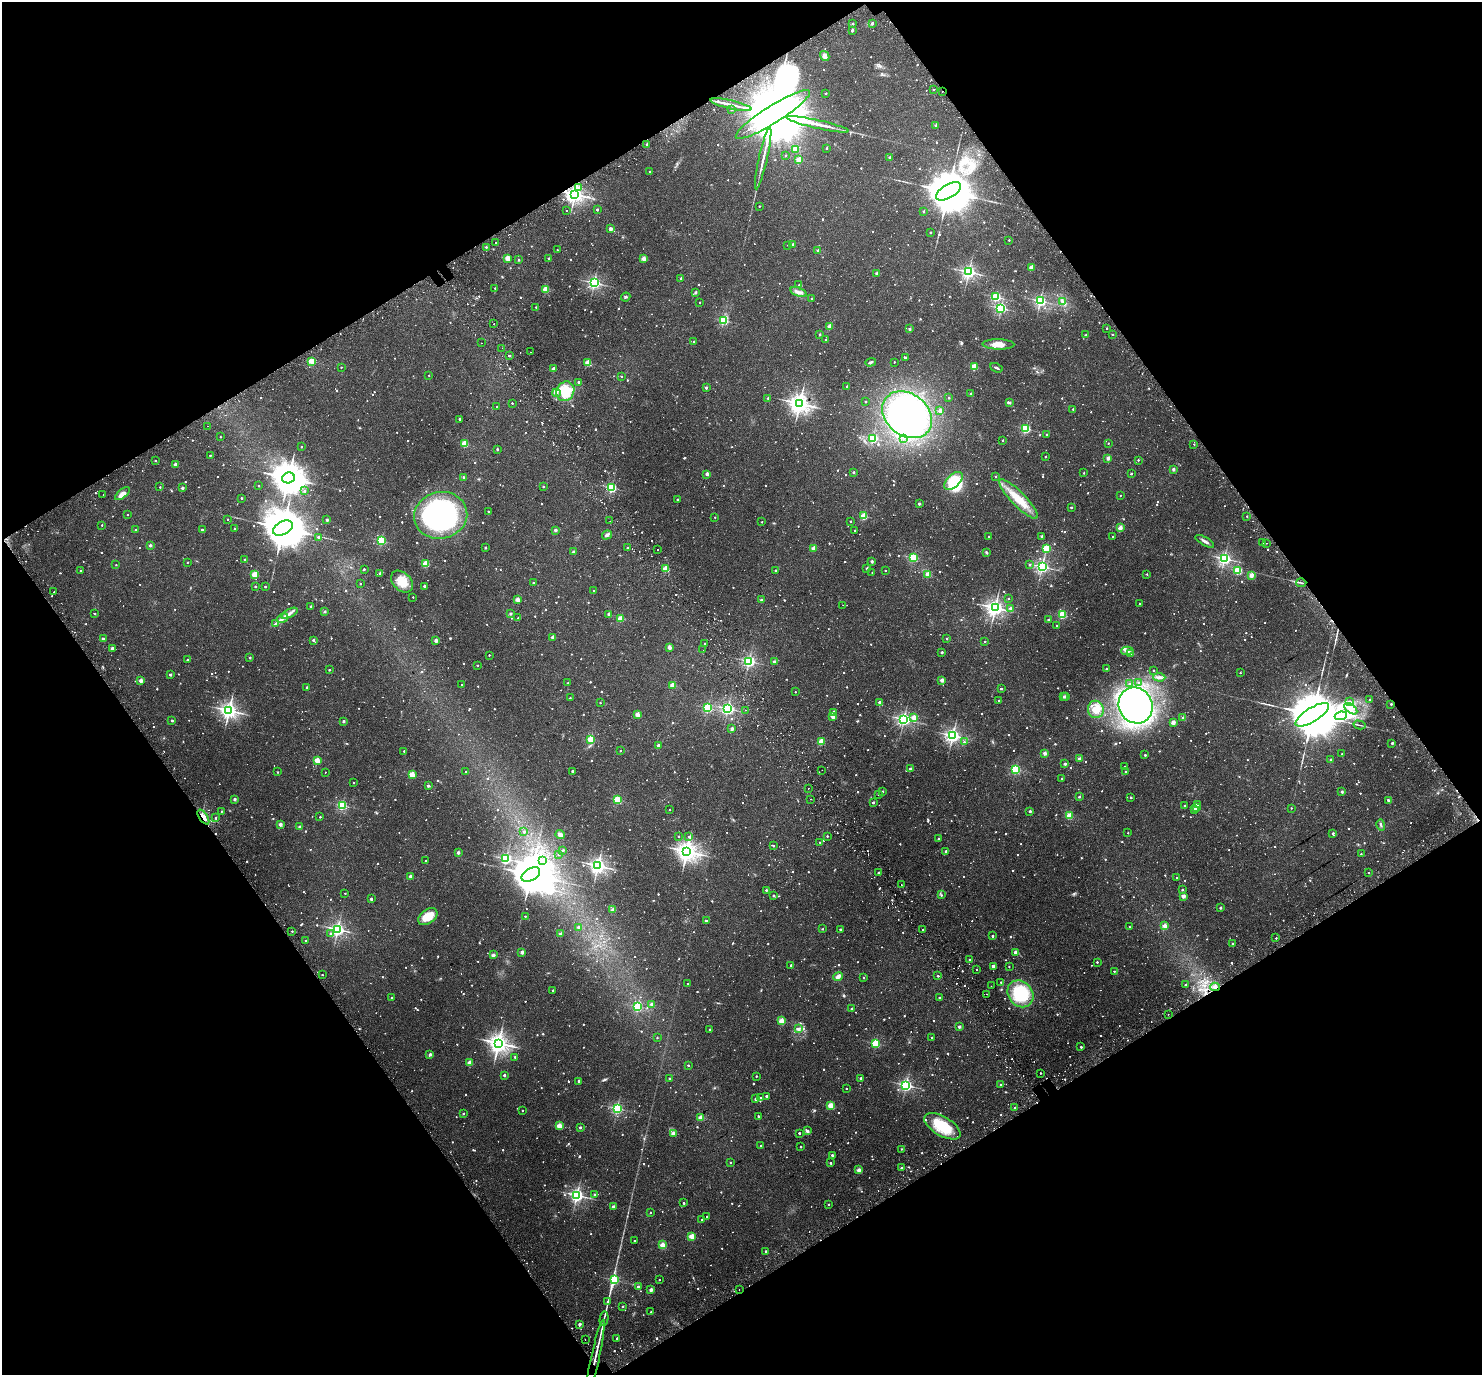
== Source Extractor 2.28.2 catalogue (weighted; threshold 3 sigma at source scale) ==
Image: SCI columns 69-5985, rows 219-5707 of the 6057 x 5985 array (HDU 1 of 3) = the unmasked area's bounding box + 8 px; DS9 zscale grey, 4 x 4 block average (1 PNG px = mean of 4 x 4 image px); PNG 1484 x 1377 px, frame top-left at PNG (2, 2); each listed source drawn as its Kron ellipse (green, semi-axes under 4 px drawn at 4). Shown black and unused: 48% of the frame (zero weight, under 2 of 3 exposures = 5% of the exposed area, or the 3 px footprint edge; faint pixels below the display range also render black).
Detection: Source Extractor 2.28.2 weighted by HDU 2 'WHT'. Background 0.106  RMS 0.0059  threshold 0.0263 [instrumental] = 3 sigma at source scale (4.5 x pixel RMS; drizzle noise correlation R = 1.50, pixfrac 1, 0.0396/0.0396 arcsec/px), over >= 5 px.
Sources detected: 1884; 65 too faint to see at this stretch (4 x 4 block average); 8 inside a brighter object's white glare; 49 cosmic-ray / hot-pixel residue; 2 long thin detections or spike segments (spike, bleed or trail) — neither listed nor drawn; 16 coinciding with a brighter row at this scale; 21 inside a brighter listed object's ellipse — not listed separately; of the other 1723, all 500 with FLUX_AUTO >= 3.73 (the completeness limit of this list) listed and drawn (1223 fainter detections not listed), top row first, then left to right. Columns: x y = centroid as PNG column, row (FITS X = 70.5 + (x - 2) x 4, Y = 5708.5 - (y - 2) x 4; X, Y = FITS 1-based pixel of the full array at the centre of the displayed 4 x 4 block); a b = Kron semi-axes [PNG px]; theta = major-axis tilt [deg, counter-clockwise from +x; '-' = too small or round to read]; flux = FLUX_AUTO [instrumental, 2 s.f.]
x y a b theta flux
853 24 2 2 - 6.1
872 24 2 2 - 13
852 30 2 2 - 18
825 56 5 4 - 17
934 90 2 2 - 4.8
942 91 2 2 - 4.2
826 93 2 2 - 7.1
731 105 21 2 -13 27
731 110 2 2 - 4.6
773 114 43 8 32 88000
818 124 32 2 -12 39
936 125 2 2 - 21
647 145 2 2 - 22
827 148 2 2 - 7.4
796 149 2 2 - 130
786 155 2 2 - 5.7
889 157 2 2 - 16
763 158 32 2 77 28
799 160 2 2 - 140
650 171 2 2 - 4.1
579 187 2 2 - 11
949 191 14 7 30 25000
575 194 3 3 - 1700
759 206 2 2 - 4.2
597 210 2 2 - 10
566 211 2 2 - 5.3
923 212 2 2 - 12
611 229 3 3 - 9
930 232 2 2 - 7.9
1009 240 2 2 - 4.9
496 243 2 2 - 4.4
792 244 2 2 - 11
788 245 2 2 - 6.8
486 247 2 2 - 10
557 250 2 2 - 4.3
818 250 2 2 - 15
507 258 2 2 - 93
643 258 2 2 - 38
549 259 2 2 - 21
519 260 2 2 - 7
1031 268 2 2 - 57
969 272 2 2 - 1000
877 273 2 2 - 36
681 278 2 2 - 9.8
594 283 2 2 - 850
799 285 2 2 - 4.2
495 288 2 2 - 5
546 289 2 2 - 140
695 292 2 2 - 18
798 292 9 3 -19 15
626 297 5 3 - 4.4
996 297 2 2 - 360
811 298 2 2 - 6.7
1040 301 2 2 - 690
1063 301 4 2 - 3.9
700 302 2 2 - 3.8
536 307 2 2 - 11
1001 308 2 2 - 540
723 320 2 2 - 350
494 324 2 2 - 3.9
829 327 2 2 - 59
909 329 2 2 - 16
1107 329 2 2 - 4.4
820 334 2 2 - 9.4
1112 334 2 2 - 4.5
1086 335 2 2 - 14
826 340 2 2 - 7.5
694 341 2 2 - 9.8
482 343 2 2 - 4.1
998 344 16 5 -1 34
502 348 2 2 - 4.1
531 352 2 2 - 4.3
509 356 2 2 - 7.4
905 357 2 2 - 13
312 361 2 2 - 180
871 362 5 2 - 5.4
894 362 2 2 - 4.6
588 363 2 2 - 130
341 367 2 2 - 4.3
974 367 2 2 - 170
996 368 6 2 -23 5.6
553 369 2 2 - 52
429 375 2 2 - 4.3
621 376 2 2 - 5.8
578 382 2 2 - 12
847 386 2 2 - 10
706 388 2 2 - 20
565 391 10 8 64 97
557 393 4 2 - 4.7
971 394 2 2 - 22
768 398 2 2 - 4.6
949 398 2 2 - 9.1
865 402 2 2 - 6.3
512 403 2 2 - 5.6
800 403 3 3 - 2300
1010 403 2 2 - 13
497 407 2 2 - 4.5
1073 409 2 2 - 4.8
940 410 2 2 - 39
907 415 27 21 -38 790
459 419 2 2 - 14
207 426 2 2 - 5.2
1026 429 2 2 - 400
1046 435 2 2 - 4.3
220 437 2 2 - 3.8
873 438 2 2 - 400
904 438 2 2 - 4.5
1003 440 2 2 - 6.6
1108 443 2 2 - 4.8
465 444 2 2 - 190
1194 444 2 2 - 4
301 447 2 2 - 4.8
497 449 2 2 - 9.7
210 455 2 2 - 6.1
1045 457 2 2 - 7.3
1108 458 2 2 - 37
1138 460 2 2 - 5.2
155 461 2 2 - 4.4
175 464 2 2 - 25
1173 469 2 2 - 29
853 472 2 2 - 13
1084 473 2 2 - 4.4
707 474 2 2 - 27
1131 474 2 2 - 7.6
995 476 2 2 - 6.9
463 477 2 2 - 8.3
288 478 6 5 - 8100
953 481 11 6 44 130
259 486 2 2 - 5
543 486 2 2 - 9.8
160 487 2 2 - 4.1
182 488 2 2 - 19
612 488 2 2 - 470
305 491 2 2 - 3.8
103 494 2 2 - 9.8
122 494 9 4 39 23
1120 495 2 2 - 3.8
241 498 2 2 - 8.5
677 499 2 2 - 11
1018 499 26 7 -46 80
919 504 2 2 - 18
1071 507 2 2 - 8
488 511 2 2 - 5
128 515 2 2 - 4.1
441 515 27 23 12 690
864 516 2 2 - 180
1247 516 2 2 - 4.5
715 517 2 2 - 3.8
228 519 2 2 - 4.2
327 520 2 2 - 18
610 521 2 2 - 14
850 521 2 2 - 5.2
762 522 2 2 - 3.8
102 525 2 2 - 4.8
235 528 2 2 - 8.7
283 528 10 6 29 19000
1120 528 2 2 - 62
136 530 2 2 - 6.8
202 530 2 2 - 15
555 530 2 2 - 27
855 530 2 2 - 7.1
607 535 5 3 - 8.5
989 536 2 2 - 3.7
1042 536 2 2 - 18
1113 536 2 2 - 3.8
318 537 2 2 - 7.9
382 541 2 2 - 400
1205 541 10 2 -30 11
1263 543 2 2 - 4.2
1266 543 2 2 - 5.4
150 545 2 2 - 22
485 548 2 2 - 13
627 548 2 2 - 14
814 548 2 2 - 80
1046 548 2 2 - 200
657 550 2 2 - 13
573 552 2 2 - 25
986 552 4 3 - 4.4
913 558 2 2 - 280
1224 558 2 2 - 860
245 560 2 2 - 12
872 561 2 2 - 21
187 562 2 2 - 3.8
426 564 2 2 - 160
116 565 2 2 - 4
1029 565 2 2 - 4.5
1042 567 2 2 - 910
867 568 2 2 - 20
364 569 2 2 - 5.7
666 569 2 2 - 150
885 570 2 2 - 4.9
81 571 2 2 - 4.5
776 571 2 2 - 14
1238 571 2 2 - 260
872 572 2 2 - 8.9
380 573 2 2 - 16
255 574 2 2 - 170
928 574 2 2 - 86
1147 574 2 2 - 4.4
1251 575 2 2 - 59
402 582 13 9 -44 62
533 583 2 2 - 8.5
1301 583 5 2 - 4.7
360 584 2 2 - 3.9
255 586 2 2 - 9.8
424 586 2 2 - 13
265 587 2 2 - 6
593 591 2 2 - 3.8
54 592 2 2 - 3.7
413 597 2 2 - 4.1
1009 598 2 2 - 3.9
518 600 2 2 - 68
761 600 2 2 - 16
1139 604 2 2 - 5.4
843 605 2 2 - 4.9
311 606 2 2 - 16
995 608 3 3 - 1700
1010 609 2 2 - 26
324 611 2 2 - 11
290 613 9 3 28 14
95 614 2 2 - 6.6
510 614 2 2 - 20
609 614 2 2 - 25
1062 615 2 2 - 260
283 618 6 3 34 11
518 618 2 2 - 11
621 618 2 2 - 130
1048 620 2 2 - 16
275 623 4 2 - 4.2
1057 626 2 2 - 3.9
553 637 2 2 - 39
103 639 2 2 - 22
947 639 2 2 - 10
313 640 2 2 - 11
436 640 2 2 - 48
985 641 2 2 - 9.1
705 644 2 2 - 5.2
669 647 2 2 - 47
112 648 2 2 - 27
703 650 2 2 - 4.4
1127 651 6 3 3 10
942 652 2 2 - 17
1131 653 3 2 - 3.8
489 655 2 2 - 4
250 658 2 2 - 9.7
188 660 2 2 - 3.7
749 661 2 2 - 760
774 661 2 2 - 22
478 665 2 2 - 3.9
1106 669 2 2 - 8.1
329 670 2 2 - 8
1153 670 2 2 - 3.9
1240 673 2 2 - 4
170 675 2 2 - 16
1159 677 6 3 -3 11
942 680 2 2 - 51
141 681 2 2 - 44
1139 682 2 2 - 4.3
568 683 2 2 - 6.3
1129 684 2 2 - 3.7
462 685 2 2 - 8.1
672 685 2 2 - 120
307 687 2 2 - 11
1001 689 2 2 - 10
795 692 2 2 - 4.2
1066 696 2 2 - 27
1064 697 2 2 - 16
570 698 2 2 - 4
998 700 2 2 - 4.5
1370 700 2 2 - 19
879 702 2 2 - 24
1349 702 4 2 - 6.4
600 703 2 2 - 4.5
1391 704 2 2 - 8.6
1136 705 18 16 -61 890
708 708 2 2 - 410
728 709 2 2 - 800
1096 709 9 8 - 49
1351 709 7 3 -37 17
229 710 3 3 - 1700
746 710 2 2 - 4.9
834 712 2 2 - 30
637 715 2 2 - 68
1312 715 19 7 32 36000
833 716 2 2 - 56
1341 716 6 3 9 200
913 717 2 2 - 57
1183 718 2 2 - 30
904 719 2 2 - 940
172 720 2 2 - 11
343 721 2 2 - 19
1173 722 2 2 - 67
1359 725 6 2 -13 4.3
732 729 2 2 - 33
953 736 2 2 - 1200
591 739 2 2 - 170
821 742 2 2 - 140
964 742 2 2 - 4.6
1392 743 2 2 - 15
658 745 2 2 - 26
404 751 2 2 - 5.8
620 751 2 2 - 4.8
1045 753 2 2 - 45
1341 754 2 2 - 3.9
1145 755 2 2 - 13
1079 759 2 2 - 36
317 760 2 2 - 110
1331 760 2 2 - 21
1065 764 2 2 - 19
1125 766 2 2 - 3.9
910 769 2 2 - 16
1016 769 2 2 - 390
822 770 2 2 - 9.1
466 771 2 2 - 4.2
572 771 2 2 - 11
277 772 2 2 - 4.1
325 772 2 2 - 5.8
1125 772 2 2 - 6.7
412 774 2 2 - 150
1062 778 2 2 - 4.4
354 783 2 2 - 4.6
428 786 2 2 - 15
808 788 2 2 - 3.7
882 792 2 2 - 12
1342 792 2 2 - 20
879 794 2 2 - 7.3
1079 797 2 2 - 10
1131 797 2 2 - 8.8
235 799 2 2 - 25
811 799 2 2 - 5
617 800 2 2 - 250
1388 800 2 2 - 13
873 802 2 2 - 15
1197 804 2 2 - 5.2
342 805 2 2 - 400
1185 806 2 2 - 15
1197 808 2 2 - 8.1
1291 808 2 2 - 3.8
1194 809 2 2 - 54
670 810 2 2 - 4.4
221 811 2 2 - 3.9
1030 811 2 2 - 16
1069 816 2 2 - 170
203 817 8 3 -55 23
320 817 2 2 - 4.8
216 818 2 2 - 7.4
280 824 2 2 - 43
1381 825 6 2 -74 7.2
300 827 2 2 - 39
524 831 2 2 - 7.5
1128 833 2 2 - 3.9
1333 833 2 2 - 12
560 834 5 3 - 16
678 836 2 2 - 4.6
689 836 2 2 - 5
827 836 2 2 - 5.4
938 839 2 2 - 6
820 842 2 2 - 3.7
774 846 2 2 - 4.1
563 850 2 2 - 9.9
687 851 3 3 - 2600
946 851 2 2 - 19
458 853 2 2 - 29
559 854 2 2 - 8.8
1361 854 2 2 - 4.1
506 859 2 2 - 560
543 860 3 2 - 4.2
426 861 2 2 - 8
598 866 3 2 - 1500
879 873 2 2 - 13
1368 873 2 2 - 5.9
531 874 10 6 30 16000
410 876 2 2 - 25
1176 878 2 2 - 4
901 885 2 2 - 5
766 890 2 2 - 7.9
1182 890 2 2 - 10
345 893 2 2 - 4.1
941 895 2 2 - 4
773 896 2 2 - 14
1183 896 2 2 - 49
371 899 2 2 - 17
1220 908 2 2 - 18
613 910 2 2 - 45
428 916 11 7 37 68
525 916 2 2 - 4.8
706 920 2 2 - 6.5
1164 926 2 2 - 64
578 927 2 2 - 10
1129 927 2 2 - 3.9
338 929 2 2 - 970
823 929 2 2 - 4.5
840 929 2 2 - 13
922 929 2 2 - 12
292 931 2 2 - 4.9
330 933 2 2 - 3.9
560 934 2 2 - 36
992 936 2 2 - 12
1276 938 2 2 - 5.6
306 941 2 2 - 11
1233 944 2 2 - 17
522 952 2 2 - 43
1015 952 2 2 - 37
493 955 4 3 - 6.2
969 960 2 2 - 11
1097 962 2 2 - 8.4
791 965 2 2 - 11
993 966 2 2 - 37
1009 967 2 2 - 4.5
977 969 2 2 - 3.7
1114 971 2 2 - 5.3
322 975 2 2 - 4.4
938 976 2 2 - 6.3
838 977 5 3 - 15
863 978 2 2 - 5.2
1001 982 2 2 - 6.1
688 984 2 2 - 6.3
1185 985 2 2 - 14
991 986 2 2 - 23
1215 987 4 2 - 6.8
553 990 2 2 - 9
986 994 2 2 - 12
1020 994 14 12 -50 210
939 997 2 2 - 5.4
392 998 2 2 - 6
652 1004 2 2 - 48
638 1007 2 2 - 350
852 1009 2 2 - 13
1168 1014 2 2 - 4.1
781 1021 2 2 - 130
959 1027 2 2 - 26
710 1029 2 2 - 6.6
799 1029 4 2 - 5.4
931 1037 2 2 - 5.2
657 1038 2 2 - 4
498 1043 3 3 - 2400
876 1043 2 2 - 290
1081 1047 2 2 - 9.1
430 1054 2 2 - 26
515 1057 2 2 - 6.8
470 1062 2 2 - 65
688 1065 2 2 - 6.8
1040 1073 2 2 - 6.3
504 1075 2 2 - 13
756 1076 2 2 - 5.4
669 1078 2 2 - 4.1
861 1078 2 2 - 15
579 1081 2 2 - 22
906 1085 2 2 - 830
1001 1085 2 2 - 5
846 1088 2 2 - 4.8
766 1096 2 2 - 12
761 1098 2 2 - 4.3
756 1099 2 2 - 20
831 1105 2 2 - 150
617 1108 2 2 - 580
1015 1108 2 2 - 8.9
522 1110 2 2 - 4
463 1113 2 2 - 8.6
758 1116 2 2 - 7.8
700 1118 2 2 - 80
560 1126 2 2 - 87
942 1126 20 9 -30 120
580 1127 2 2 - 16
807 1131 4 3 - 6.9
799 1133 2 2 - 10
673 1134 2 2 - 50
761 1146 2 2 - 11
801 1147 2 2 - 5.7
901 1149 2 2 - 4.7
832 1155 2 2 - 11
730 1162 2 2 - 4.9
831 1163 2 2 - 7.9
901 1168 2 2 - 7.1
859 1170 2 2 - 59
594 1194 2 2 - 6.2
577 1195 2 2 - 1100
684 1203 2 2 - 9.1
828 1204 2 2 - 5.9
613 1207 2 2 - 27
650 1212 2 2 - 5.9
707 1217 2 2 - 6.9
702 1220 2 2 - 6.9
692 1236 2 2 - 130
635 1241 2 2 - 7.9
662 1245 2 2 - 120
766 1251 2 2 - 10
614 1280 2 2 - 450
659 1280 2 2 - 3.7
638 1287 2 2 - 11
739 1289 2 2 - 5.5
651 1290 2 2 - 44
607 1301 3 2 - 5.4
623 1306 2 2 - 8.1
651 1312 2 2 - 4.2
604 1319 7 2 80 7
579 1324 2 2 - 23
617 1338 2 2 - 12
585 1340 2 2 - 6.5
595 1357 38 2 78 30
Overlapping masked pixels (flux is a lower limit): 7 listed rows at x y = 942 91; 773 114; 575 194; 1301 583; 203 817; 1215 987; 595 1357
Diffuse or blended objects may show on this block-average render without a row.